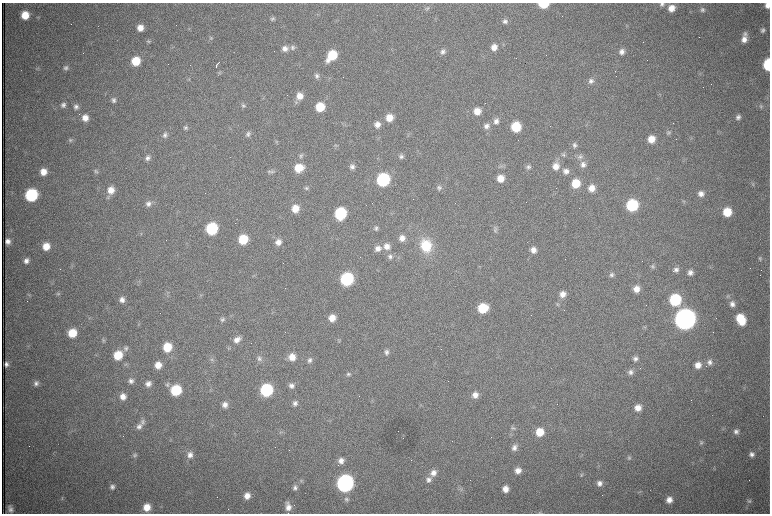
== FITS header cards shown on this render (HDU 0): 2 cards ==
NAXIS1  =                 1536 /fastest changing axis
NAXIS2  =                 1023 /next to fastest changing axis

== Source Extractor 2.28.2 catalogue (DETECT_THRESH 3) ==
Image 1536 x 1023 px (HDU 0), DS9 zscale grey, zoomed out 1/2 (1 PNG px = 2 x 2 image px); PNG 772 x 516 px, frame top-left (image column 1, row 1022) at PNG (2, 3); no overlay
Background 1030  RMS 16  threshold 47.7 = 3 sigma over >= 5 px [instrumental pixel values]
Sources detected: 263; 70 cannot appear on this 1/2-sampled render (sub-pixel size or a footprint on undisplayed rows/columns) and are not listed; the other 193 listed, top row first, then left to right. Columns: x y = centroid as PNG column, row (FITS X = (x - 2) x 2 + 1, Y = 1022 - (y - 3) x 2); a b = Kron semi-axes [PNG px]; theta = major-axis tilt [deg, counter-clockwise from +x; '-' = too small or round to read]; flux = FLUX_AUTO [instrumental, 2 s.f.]
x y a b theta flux
543 4 7 4 1 1.1e+05
662 4 7 5 1 1.0e+04
767 5 6 5 - 2.2e+04
427 8 7 5 57 6.4e+03
671 8 7 7 - 3.5e+04
702 10 7 6 - 1.0e+04
25 15 7 6 - 6.5e+04
272 19 7 5 31 7.1e+03
505 21 6 6 - 1.2e+04
140 28 6 6 - 3.2e+04
189 28 4 2 - 3.0e+03
763 30 6 6 - 1.1e+04
745 34 7 6 - 1.1e+04
211 38 6 5 - 6.8e+03
744 39 8 6 80 2.4e+04
149 41 6 5 - 5.6e+03
292 47 7 7 - 1.0e+04
494 47 7 7 - 2.9e+04
285 48 7 7 - 1.9e+04
443 52 8 7 - 1.5e+04
622 52 7 6 - 1.6e+04
332 55 9 6 51 1.3e+05
136 61 7 7 - 9.0e+04
218 63 4 1 - 5.0e+03
190 65 2 1 - 9.9e+04
768 65 8 5 90 2.1e+05
216 66 3 1 - 5.9e+03
66 68 7 6 - 1.0e+04
38 69 5 4 - 4.9e+03
219 73 5 5 - 5.7e+03
700 73 5 3 - 3.8e+03
317 76 7 6 - 1.0e+04
591 81 8 7 - 1.5e+04
299 96 8 7 - 3.4e+04
113 100 7 7 - 1.1e+04
296 102 7 4 -66 6.7e+03
63 105 6 6 - 1.1e+04
243 105 6 5 - 6.9e+03
761 106 7 6 - 7.0e+03
76 107 7 6 - 1.1e+04
320 107 7 7 - 9.3e+04
477 111 7 7 - 4.2e+04
738 117 6 6 - 1.2e+04
85 118 7 7 - 3.0e+04
389 118 7 7 - 4.4e+04
496 121 8 7 - 1.9e+04
377 125 7 6 - 2.3e+04
487 126 8 8 - 1.9e+04
186 127 6 5 - 7.2e+03
516 127 7 7 - 1.3e+05
668 132 7 5 -22 7.1e+03
248 134 7 6 - 1.0e+04
409 134 3 3 - 3.3e+03
165 135 7 6 - 1.1e+04
651 139 7 6 - 4.2e+04
70 140 6 6 - 7.2e+03
574 145 7 6 - 1.0e+04
336 146 5 4 - 4.7e+03
564 154 7 5 -76 6.6e+03
301 156 6 6 - 8.2e+03
401 156 7 6 - 1.1e+04
580 157 8 7 - 1.3e+04
148 158 6 5 - 1.1e+04
583 165 8 7 - 1.7e+04
556 166 10 7 82 3.6e+04
352 167 7 6 - 1.4e+04
528 167 6 6 - 9.8e+03
299 168 8 7 - 7.3e+04
271 171 9 5 23 9.5e+03
566 171 7 7 - 2.0e+04
43 172 7 6 - 3.6e+04
96 172 6 6 - 7.4e+03
501 178 7 7 - 4.3e+04
383 180 8 7 - 4.8e+05
576 183 7 7 - 8.5e+04
753 184 6 4 68 4.5e+03
307 188 6 5 - 6.8e+03
439 188 7 6 - 1.0e+04
591 188 7 7 - 3.4e+04
111 190 9 8 - 4.1e+04
701 194 7 7 - 1.9e+04
31 195 8 7 - 3.7e+05
148 204 7 7 - 1.4e+04
632 205 7 7 - 2.6e+05
295 209 7 7 - 4.7e+04
727 212 7 7 - 8.5e+04
340 213 8 7 - 2.8e+05
376 228 6 6 - 8.7e+03
212 229 8 7 - 2.9e+05
495 229 10 5 78 8.4e+03
141 233 5 4 - 4.4e+03
402 238 7 7 - 2.6e+04
243 239 7 7 - 1.1e+05
8 241 5 5 - 1.6e+04
278 242 7 7 - 2.4e+04
46 246 7 6 - 5.0e+04
387 246 8 8 - 2.7e+04
426 246 16 13 -79 1.2e+05
378 248 8 7 - 2.1e+04
533 250 7 6 - 2.4e+04
390 257 7 7 - 1.3e+04
760 258 6 5 - 6.7e+03
26 261 7 6 - 1.6e+04
72 266 4 3 - 3.2e+03
653 266 7 5 -78 7.9e+03
676 269 7 6 - 1.4e+04
673 271 3 2 - 1.8e+03
690 272 7 6 - 1.5e+04
611 275 6 6 - 9.7e+03
347 279 8 7 - 4.5e+05
636 289 7 7 - 3.0e+04
58 294 7 5 -37 6.3e+03
563 294 7 7 - 2.7e+04
29 295 4 3 - 3.8e+03
201 295 5 2 - 2.7e+03
728 296 6 5 - 6.4e+03
122 300 7 7 - 1.9e+04
675 300 8 7 - 2.8e+05
557 304 5 5 - 5.8e+03
732 304 8 7 - 1.8e+04
483 308 8 7 - 1.2e+05
332 318 7 6 - 3.8e+04
685 319 9 8 - 4.8e+06
741 319 11 7 -66 1.1e+05
222 320 6 5 - 7.4e+03
138 324 4 4 - 3.9e+03
644 327 4 4 - 3.9e+03
72 333 7 6 - 8.3e+04
237 339 11 7 38 2.5e+04
103 340 5 5 - 6.2e+03
339 340 6 5 - 5.0e+03
167 347 7 7 - 9.3e+04
126 348 7 7 - 1.1e+04
386 352 6 6 - 1.1e+04
118 355 8 7 - 9.6e+04
292 357 8 7 - 4.0e+04
259 359 9 8 - 1.4e+04
635 359 7 6 - 1.3e+04
212 360 6 5 - 7.4e+03
310 360 7 6 - 1.2e+04
710 362 7 7 - 1.4e+04
6 364 5 4 - 1.2e+04
158 365 6 6 - 3.7e+04
698 365 7 7 - 3.0e+04
631 372 7 6 - 1.2e+04
348 374 7 6 - 8.7e+03
131 381 7 6 - 1.3e+04
36 383 7 6 - 1.2e+04
148 384 6 6 - 1.8e+04
167 384 7 6 - 8.7e+03
292 386 7 7 - 1.4e+04
176 390 7 7 - 2.0e+05
266 390 8 7 - 3.6e+05
475 395 7 7 - 2.4e+04
123 396 8 7 - 2.7e+04
295 403 7 6 - 1.3e+04
225 405 7 7 - 2.0e+04
638 408 7 7 - 3.1e+04
143 421 9 7 47 1.3e+04
139 426 8 7 - 1.6e+04
513 428 7 5 -17 5.7e+03
736 431 7 6 - 1.3e+04
539 432 7 7 - 6.8e+04
701 443 7 5 74 6.8e+03
514 448 8 6 65 1.6e+04
752 454 7 7 - 1.5e+04
135 455 7 6 - 8.5e+03
190 455 8 8 - 2.1e+04
629 457 6 5 - 5.8e+03
341 461 7 7 - 2.0e+04
518 470 7 7 - 2.4e+04
433 473 9 8 - 2.7e+04
581 475 5 5 - 5.6e+03
428 480 8 7 - 1.5e+04
301 481 6 3 -85 4.5e+03
345 483 8 8 - 1.5e+06
599 483 6 6 - 1.7e+04
112 487 7 6 - 1.2e+04
295 488 7 6 - 1.2e+04
460 488 4 4 - 4.9e+03
505 489 7 6 - 2.9e+04
640 492 6 3 23 3.4e+03
247 496 7 6 - 2.9e+04
217 497 2 1 - 2.6e+03
62 498 5 3 - 3.8e+03
346 499 7 6 - 1.0e+04
669 500 7 6 - 2.8e+04
749 501 6 6 - 8.2e+03
294 505 2 2 - 8.6e+02
147 507 7 7 - 4.9e+04
288 507 10 7 -81 2.7e+04
10 509 8 5 -78 1.5e+04
540 513 7 4 4 4.8e+03
At the frame edge (FLAGS 8, measured only in part): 5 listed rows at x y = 543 4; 662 4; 767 5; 768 65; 540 513
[70 sub-pixel or undisplayed-footprint detections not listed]